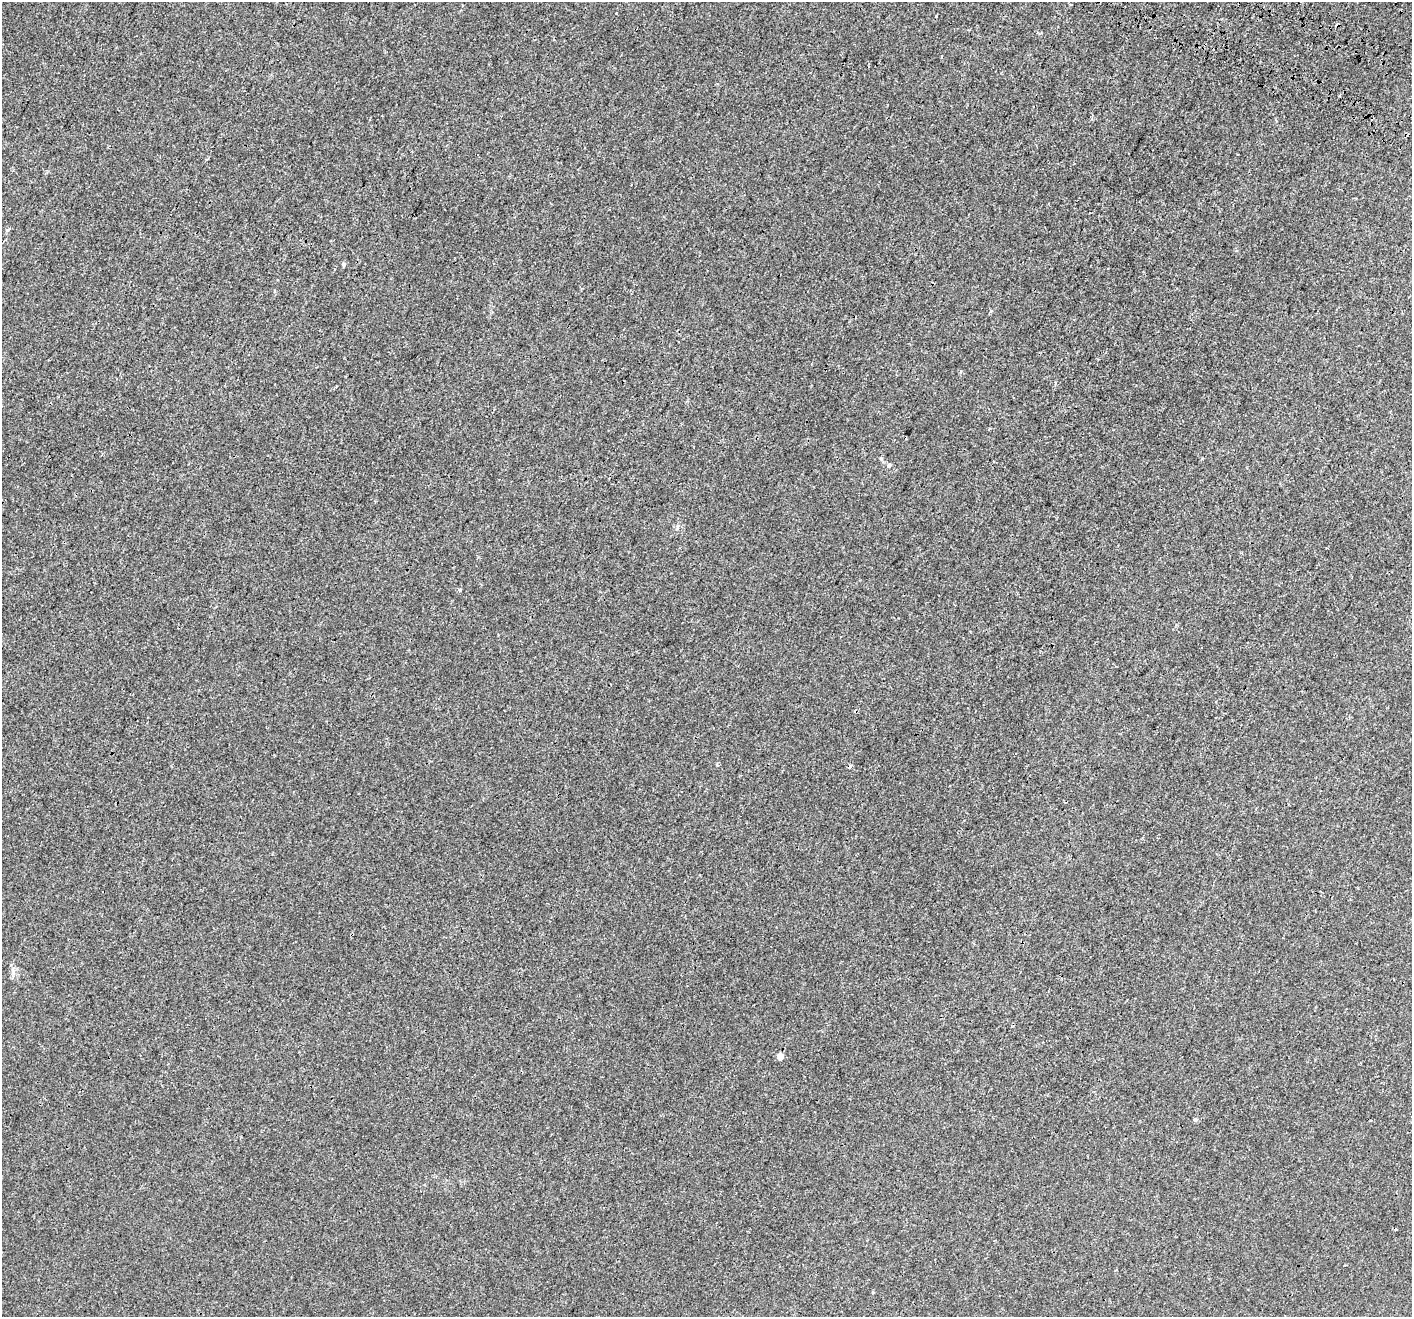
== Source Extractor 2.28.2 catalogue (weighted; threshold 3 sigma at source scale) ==
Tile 10 of 4 x 4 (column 2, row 3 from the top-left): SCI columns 1479-2888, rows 1695-3009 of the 5769 x 5954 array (HDU 1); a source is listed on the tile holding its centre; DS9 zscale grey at full resolution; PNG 1414 x 1319 px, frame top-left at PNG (2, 2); no overlay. Shown black and unused: <1% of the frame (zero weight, under 3 of 4 exposures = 6% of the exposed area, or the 3 px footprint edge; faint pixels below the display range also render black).
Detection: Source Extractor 2.28.2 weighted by HDU 2 'WHT'; one run over the whole footprint, this tile lists its part. Background 1.16e-04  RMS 0.0016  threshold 0.00729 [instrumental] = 3 sigma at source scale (4.5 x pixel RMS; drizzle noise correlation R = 1.50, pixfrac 1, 0.0396/0.0396 arcsec/px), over >= 5 px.
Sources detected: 10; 2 cosmic-ray / hot-pixel residue — not listed; the other 8 listed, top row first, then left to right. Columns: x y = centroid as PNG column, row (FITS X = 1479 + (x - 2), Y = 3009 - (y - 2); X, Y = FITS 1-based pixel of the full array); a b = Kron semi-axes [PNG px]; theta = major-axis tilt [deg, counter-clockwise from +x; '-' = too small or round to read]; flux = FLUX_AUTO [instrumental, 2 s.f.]
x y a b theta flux
343 264 5 5 - 0.34
989 429 3 3 - 0.15
881 458 5 4 - 0.21
889 465 5 5 - 0.24
677 527 6 4 88 0.25
460 590 4 3 - 0.21
780 1056 5 4 - 1.9
1195 1120 5 5 - 0.32